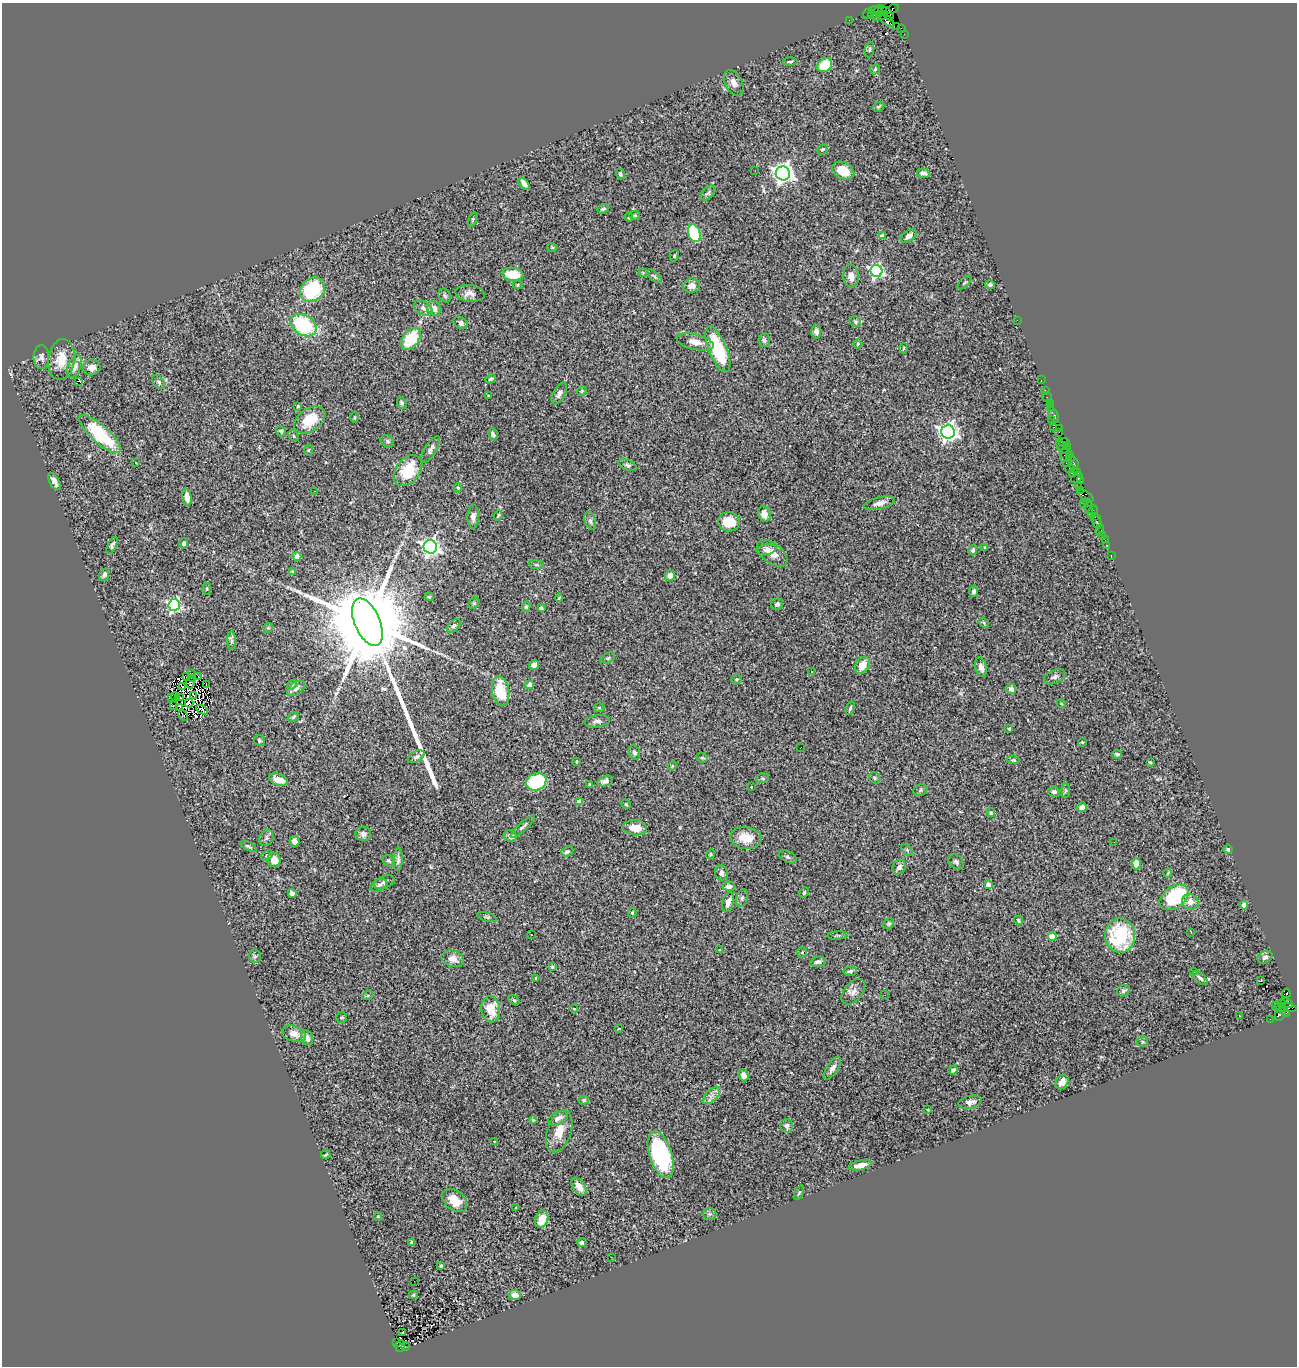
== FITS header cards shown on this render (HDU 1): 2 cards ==
NAXIS1  =                 1295
NAXIS2  =                 1364

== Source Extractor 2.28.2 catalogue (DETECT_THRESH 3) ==
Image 1295 x 1364 px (HDU 1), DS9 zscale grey, 1 PNG px = 1 image px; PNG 1299 x 1368 px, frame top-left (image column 1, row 1364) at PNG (2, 3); each listed source drawn as its Kron ellipse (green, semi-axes under 4 px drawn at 4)
Background 1.97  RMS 0.076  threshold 0.229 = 3 sigma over >= 5 px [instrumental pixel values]
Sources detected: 331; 3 with non-positive FLUX_AUTO (blend fragments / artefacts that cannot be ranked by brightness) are neither listed nor drawn; the other 328 listed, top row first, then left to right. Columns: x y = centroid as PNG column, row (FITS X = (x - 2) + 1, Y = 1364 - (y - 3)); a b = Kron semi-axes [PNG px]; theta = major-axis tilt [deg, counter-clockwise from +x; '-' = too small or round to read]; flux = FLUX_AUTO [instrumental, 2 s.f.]
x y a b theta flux
882 9 2 2 - 26
892 9 7 3 22 0.99
874 10 5 3 - 220
877 13 8 3 80 350
868 14 5 3 - 49
888 14 7 4 -55 310
872 15 4 3 - 97
882 15 5 4 - 480
849 20 2 2 - 39
887 20 9 4 -38 620
897 26 2 2 - 30
901 28 4 2 - 96
904 34 2 2 - 31
869 49 8 5 84 9.6
790 62 7 3 1 7.9
825 65 8 6 36 160
875 69 5 4 - 7.1
734 83 13 8 -63 30
879 107 6 4 26 7.7
822 149 6 4 42 10
755 170 2 2 - 2.8
843 171 12 8 -27 100
783 173 7 7 - 2900
923 173 6 4 -14 15
620 174 5 4 - 10
524 184 7 4 -54 33
708 193 9 5 44 12
603 209 6 4 22 12
635 215 5 4 - 6.3
629 217 5 4 - 6.3
472 220 7 3 71 6.3
694 233 9 6 -72 350
882 236 4 4 - 45
909 236 9 5 36 28
552 247 5 3 - 4.4
674 256 6 4 74 5.9
876 271 6 6 - 1000
643 273 4 4 - 5
513 274 11 6 -7 120
654 276 9 4 -41 9.5
851 276 11 7 -85 37
965 282 8 3 45 6.6
517 285 5 4 - 6.1
990 285 5 4 - 11
692 286 8 7 - 37
312 290 13 11 43 410
470 293 15 8 -6 30
445 296 7 5 -58 12
423 308 10 6 -28 21
434 308 8 6 -57 34
1017 320 2 2 - 72
855 322 6 5 - 8.6
461 323 8 5 -33 17
303 325 14 10 -33 440
816 332 7 5 -87 21
411 339 12 8 54 250
764 340 7 6 - 12
695 342 19 7 -13 52
858 344 5 4 - 5.6
904 348 5 3 - 4.3
718 349 24 9 -67 310
41 357 12 8 89 20
61 359 20 13 83 93
74 367 12 6 67 48
92 367 9 7 24 27
491 379 5 3 - 7.7
1041 380 2 2 - 42
78 381 3 2 - 35
159 382 8 5 -54 11
582 391 5 4 - 5.4
1045 391 3 2 - 73
559 393 12 6 62 21
488 396 3 2 - 4.2
1047 397 6 2 -54 65
402 403 6 4 -68 8.7
1050 403 3 3 - 92
298 406 3 3 - 5.2
1050 407 3 2 - 110
1054 415 9 3 -62 200
354 417 5 2 - 4.6
1051 419 3 2 - 120
310 420 17 11 36 150
1054 427 2 2 - 43
1059 428 3 3 - 130
281 431 5 4 - 13
948 432 7 6 - 2400
1059 432 2 2 - 49
100 434 27 9 -42 320
493 434 6 4 -61 19
294 436 6 4 -45 8.9
387 441 7 5 -33 11
1064 443 5 3 - 100
1067 446 4 3 - 160
1062 447 8 3 -55 840
431 449 15 5 59 19
309 450 5 3 - 5.8
1066 453 9 4 74 800
1069 454 3 3 - 160
1070 458 4 3 - 250
136 462 3 2 - 7.7
1066 463 2 2 - 70
627 465 9 5 -23 12
1074 465 8 3 -79 430
1070 469 4 3 - 390
408 471 17 11 51 180
1074 472 5 3 - 200
1078 473 3 2 - 55
1077 478 6 4 35 370
54 481 9 4 -62 35
1080 481 4 3 - 220
1079 486 2 2 - 47
458 488 4 4 - 5.6
1081 490 2 2 - 120
315 491 2 2 - 2.1
1086 496 9 4 -33 300
187 497 9 4 -82 24
1088 502 4 2 - 240
879 503 16 6 14 28
1084 504 3 2 - 150
1089 508 6 3 87 240
1093 512 6 4 69 310
764 514 8 6 -74 35
498 516 5 3 - 5.9
473 517 12 5 87 22
1095 517 3 2 - 76
590 521 9 5 -73 16
729 522 11 9 -1 120
1097 522 7 3 -77 250
1100 530 5 4 - 77
1103 535 3 3 - 230
1105 540 2 2 - 23
184 543 5 4 - 9.5
112 545 9 4 67 11
1106 545 2 2 - 46
430 547 7 6 - 2400
985 547 4 3 - 6.3
766 550 10 5 10 22
973 550 5 4 - 13
772 553 18 10 -37 65
1111 555 2 2 - 26
297 556 4 4 - 75
536 565 7 3 -8 5.9
292 571 3 2 - 3.5
104 575 6 4 65 15
670 576 5 5 - 38
207 589 6 3 82 5.1
974 591 6 4 79 13
429 597 4 3 - 6
559 598 4 2 - 5.1
474 603 6 4 44 6
777 604 6 5 - 16
174 605 6 6 - 930
526 607 5 4 - 6.9
541 608 3 3 - 9.4
367 622 25 12 -67 120000
984 623 5 4 - 6.7
454 626 8 5 45 11
268 628 5 4 - 7.1
232 640 9 4 -89 12
608 658 8 5 25 9.6
534 665 5 4 - 26
862 665 9 6 58 58
981 667 10 6 -75 29
812 672 3 3 - 4.6
191 674 3 2 - 3.3
187 676 3 2 - 6
199 677 3 2 - 6.5
1055 677 11 6 24 17
193 678 3 2 - 3.9
737 679 5 4 - 6.8
190 683 6 2 79 3.5
206 685 2 2 - 5.3
292 685 5 4 - 6.5
530 685 4 4 - 83
183 687 3 3 - 6.4
296 688 10 6 36 21
1011 689 5 4 - 22
501 691 15 8 -81 160
194 695 2 2 - 5.6
175 697 5 2 - 2.4
171 698 2 2 - 3.9
181 698 2 2 - 5.9
189 703 4 2 - 1.8
1061 704 4 4 - 5.2
174 706 4 3 - 5.3
179 707 4 2 - 0.88
599 708 5 3 - 5.9
850 708 7 3 71 8
202 710 6 2 -28 4.5
183 715 5 2 - 7.2
293 717 6 4 37 6.8
597 721 12 6 7 19
1009 729 3 3 - 7
259 740 6 5 - 11
1082 742 4 4 - 5.5
801 747 2 2 - 7.9
634 753 7 5 -71 13
1117 754 5 4 - 10
416 757 9 5 28 12
702 758 6 4 -35 8.4
1014 760 6 4 -9 6.3
576 761 3 2 - 4.4
1150 762 4 3 - 5.8
672 766 5 4 - 5
762 778 6 5 - 8.5
875 778 6 5 - 12
278 780 10 5 -19 59
605 781 8 5 18 19
536 782 10 8 22 430
589 784 4 2 - 3.7
751 787 3 2 - 3
920 790 7 5 24 7.8
1065 791 7 4 89 8.1
1054 792 6 5 - 15
579 802 4 4 - 80
626 804 5 4 - 6.5
1082 807 5 4 - 28
991 813 4 3 - 7.6
523 827 16 4 42 13
635 828 12 7 -5 68
363 834 8 7 - 24
510 836 7 5 -33 16
266 838 8 6 70 15
746 838 16 11 -7 82
294 841 5 5 - 25
1114 842 2 2 - 2.8
249 846 9 3 -27 9.4
907 850 7 4 -46 7.5
1228 850 4 4 - 9.4
567 851 6 5 - 14
710 854 5 4 - 6.5
267 855 6 4 41 8.3
788 857 9 5 -27 13
398 859 12 4 87 17
274 860 7 6 - 41
389 861 6 5 - 9.1
956 862 9 6 -44 15
1136 864 5 4 - 50
899 867 8 6 55 22
721 873 7 6 - 23
1168 873 4 2 - 4.2
384 882 11 6 21 20
379 885 9 5 26 13
988 885 4 4 - 50
729 886 6 4 -2 27
292 893 4 4 - 19
804 893 6 4 64 6.6
1174 897 16 10 36 350
742 898 9 5 75 14
728 902 10 5 74 36
1190 902 8 7 - 41
1244 905 4 4 - 40
632 913 5 4 - 8.3
487 917 10 3 -15 8.5
1018 920 5 4 - 8.5
889 924 6 5 - 9.7
1191 932 3 2 - 7.5
531 935 3 2 - 4.6
837 935 10 3 3 7.7
1120 935 17 14 -86 380
1052 937 4 4 - 110
720 950 4 3 - 4.2
802 952 5 5 - 6.3
255 956 6 6 - 9.9
1265 957 8 6 31 16
453 959 11 8 -17 34
818 962 8 5 11 17
552 967 4 3 - 7.7
850 971 6 5 - 12
1194 971 3 3 - 12
536 978 3 3 - 7.2
1200 978 9 4 -42 13
1261 981 3 2 - 10
1123 990 7 5 27 12
853 992 14 9 50 33
1286 993 4 3 - 1800
368 995 6 3 19 6.2
885 995 2 2 - 6.9
514 1000 6 4 -37 7.7
1287 1003 6 4 -25 940
1281 1004 3 2 - 80
1275 1006 2 2 - 47
1286 1007 11 4 -7 540
491 1009 13 9 -83 110
574 1009 4 2 - 3.8
1284 1011 7 3 -46 800
1280 1014 7 5 61 530
1239 1016 2 2 - 3.2
341 1017 5 5 - 8.4
1270 1019 2 2 - 32
619 1028 3 2 - 3.5
294 1034 12 7 -17 42
307 1038 7 6 - 28
1143 1042 5 5 - 8.4
832 1068 13 5 56 25
953 1070 5 4 - 15
743 1075 6 5 - 16
1062 1082 8 6 59 29
712 1096 11 5 45 27
584 1100 5 4 - 8.5
970 1102 12 6 13 28
928 1110 3 2 - 3.4
558 1118 10 6 27 27
533 1120 4 4 - 5.5
787 1126 7 6 - 18
559 1131 22 12 72 80
494 1142 2 2 - 3.3
326 1155 5 3 - 5.1
661 1155 24 11 -73 600
860 1165 11 5 13 40
579 1187 10 6 -52 47
799 1193 8 3 64 5.7
455 1200 14 9 -39 78
516 1208 4 3 - 10
710 1214 7 5 0 12
378 1216 4 3 - 3.6
542 1219 9 6 68 78
412 1243 3 3 - 7.8
582 1243 4 4 - 13
612 1257 3 2 - 8
441 1265 3 3 - 7.2
414 1281 2 2 - 7
413 1295 5 4 - 6.5
515 1295 5 5 - 36
402 1332 3 2 - 13
397 1342 3 2 - 74
400 1346 6 5 - 360
405 1347 3 2 - 410
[3 non-positive-flux detections neither listed nor drawn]